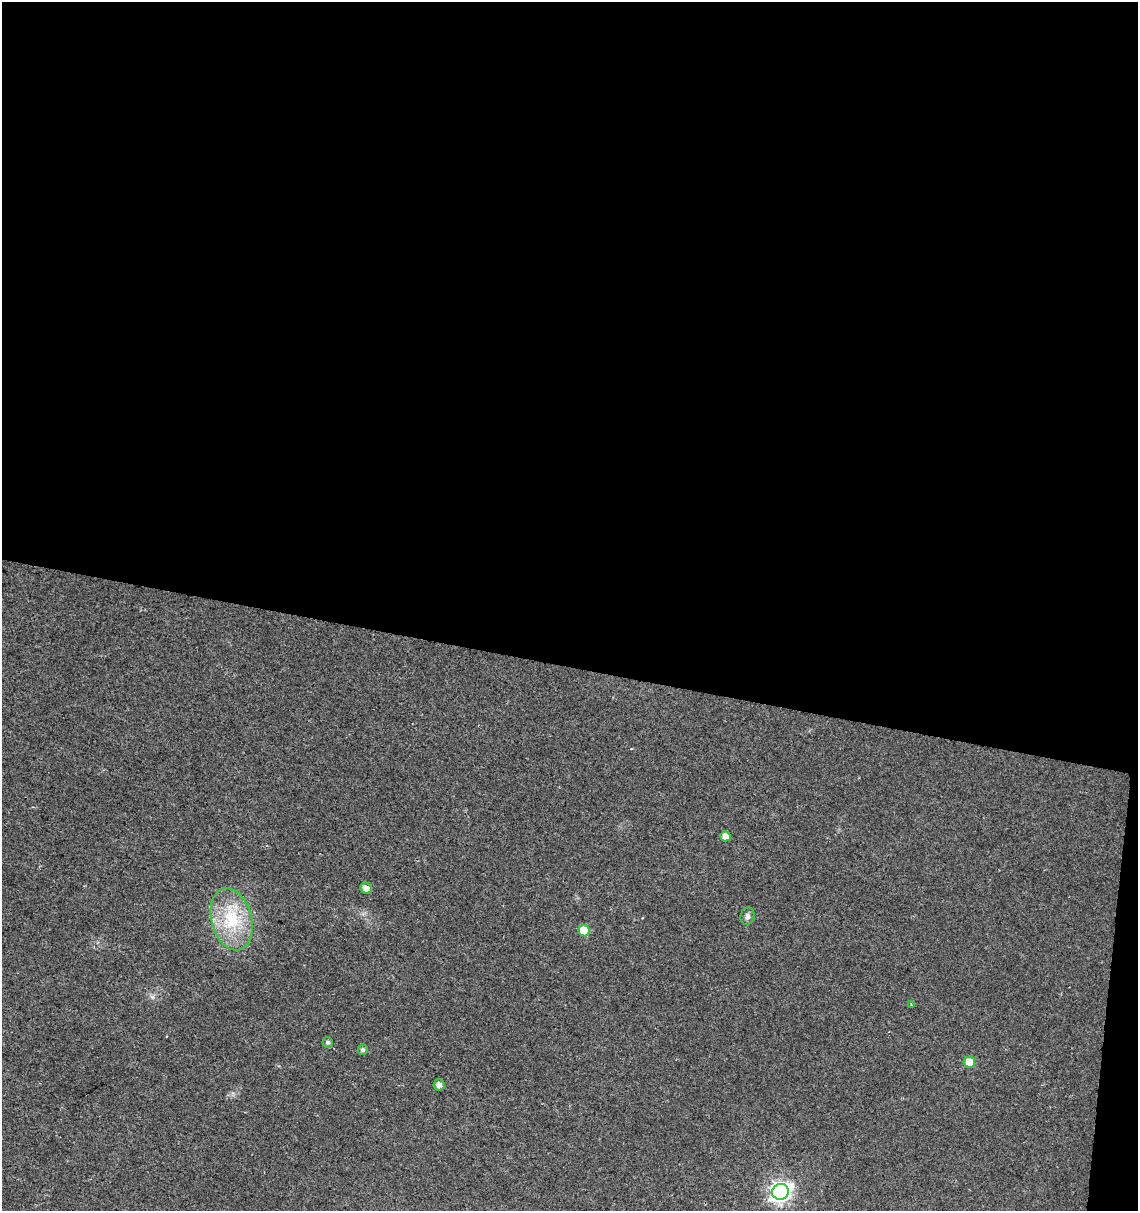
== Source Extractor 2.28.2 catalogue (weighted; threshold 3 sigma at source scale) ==
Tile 4 of 4 x 4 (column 4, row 1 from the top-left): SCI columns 3636-4771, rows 3637-4845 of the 5057 x 4845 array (HDU 1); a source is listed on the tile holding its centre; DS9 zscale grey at full resolution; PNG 1140 x 1213 px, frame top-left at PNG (2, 2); each listed source drawn as its Kron ellipse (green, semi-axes under 4 px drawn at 4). Shown black and unused: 56% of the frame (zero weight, under 2 of 3 exposures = <1% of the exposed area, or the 3 px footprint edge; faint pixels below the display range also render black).
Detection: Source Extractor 2.28.2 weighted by HDU 2 'WHT'; one run over the whole footprint, this tile lists its part. Background 0.0279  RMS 0.005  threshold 0.0225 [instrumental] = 3 sigma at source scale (4.5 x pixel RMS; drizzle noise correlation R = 1.50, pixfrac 1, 0.0396/0.0396 arcsec/px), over >= 5 px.
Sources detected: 11; all 11 listed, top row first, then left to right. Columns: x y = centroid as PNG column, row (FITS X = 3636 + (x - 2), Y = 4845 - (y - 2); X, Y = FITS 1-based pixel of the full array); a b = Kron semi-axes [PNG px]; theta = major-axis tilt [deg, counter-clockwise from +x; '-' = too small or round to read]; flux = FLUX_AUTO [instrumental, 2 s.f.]
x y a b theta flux
725 836 5 5 - 3.2
366 888 6 5 - 2.9
747 916 9 7 74 1.5
232 919 32 20 -75 22
584 931 6 5 - 13
911 1004 3 2 - 0.39
328 1042 5 5 - 0.95
363 1050 5 5 - 1.1
969 1062 6 5 - 8.1
439 1085 6 5 - 2.1
780 1192 8 8 - 210